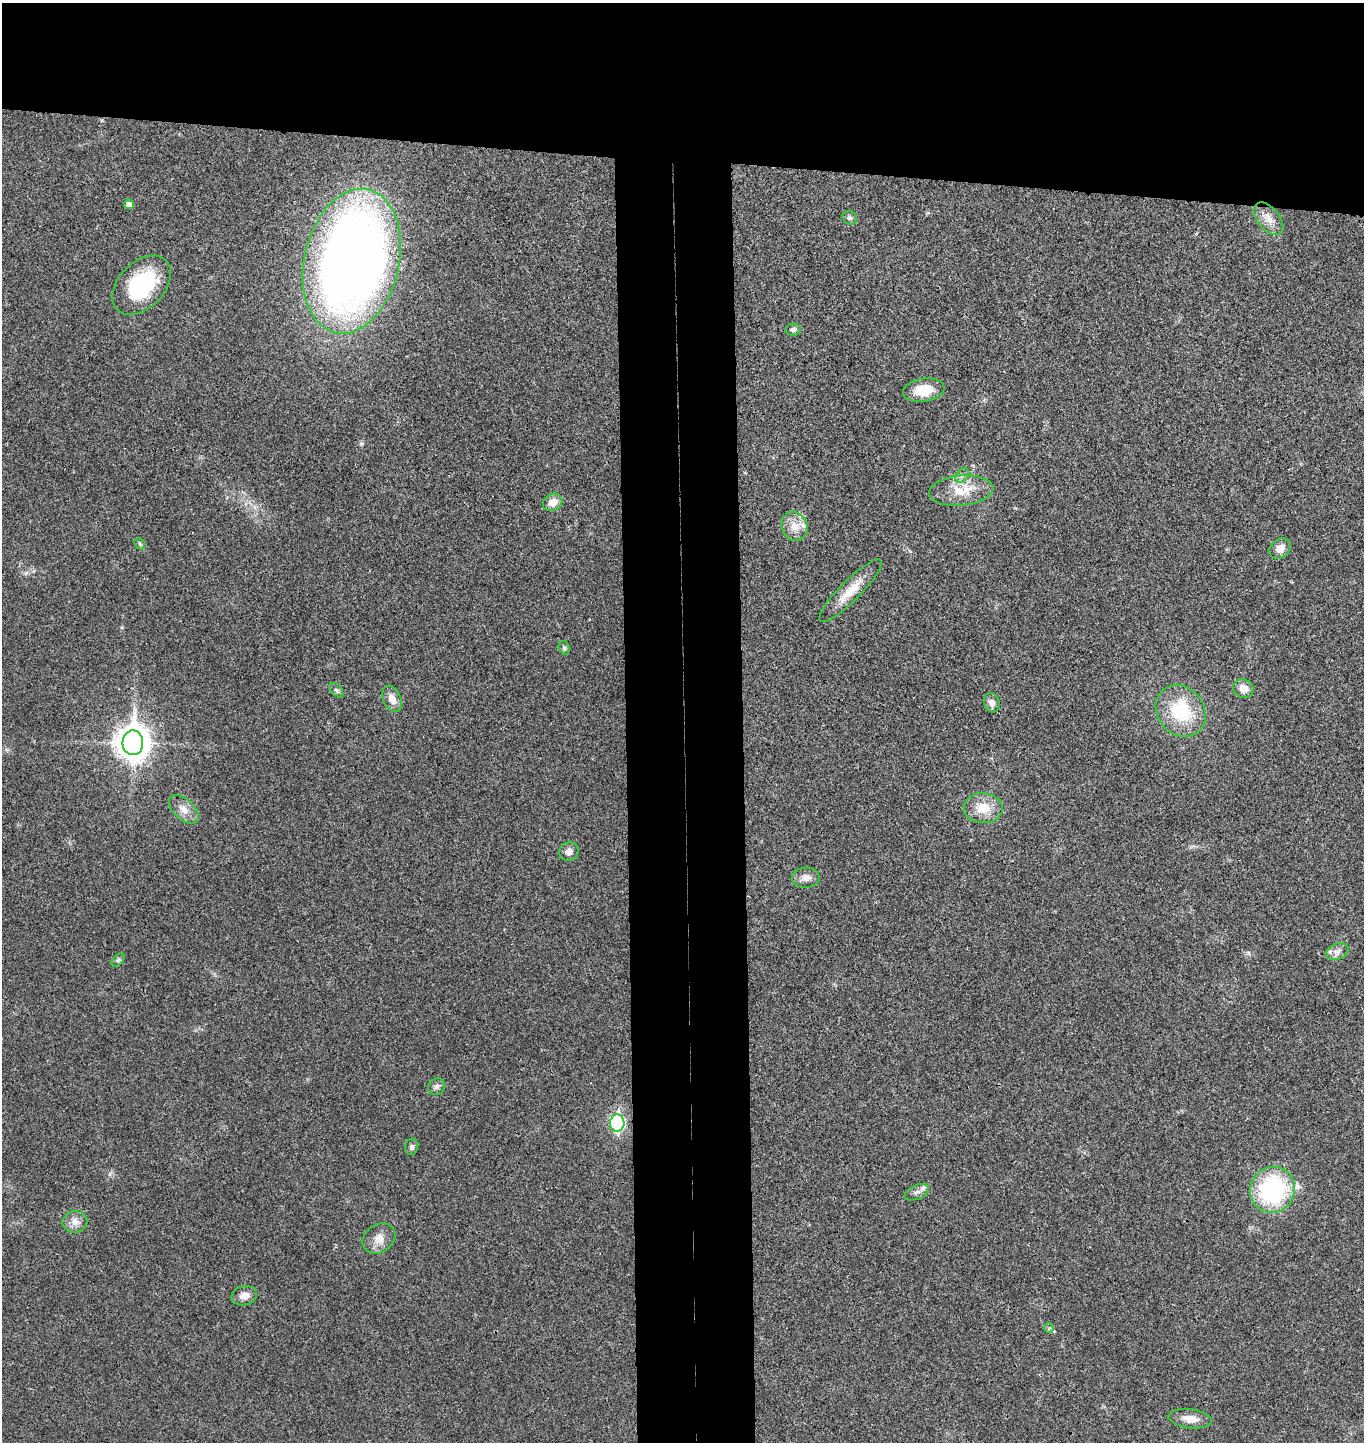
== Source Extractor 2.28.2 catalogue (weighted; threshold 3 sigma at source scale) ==
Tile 2 of 3 x 3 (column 2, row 1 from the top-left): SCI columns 1517-2878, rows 2890-4329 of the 4404 x 4334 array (HDU 1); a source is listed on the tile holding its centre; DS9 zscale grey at full resolution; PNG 1366 x 1444 px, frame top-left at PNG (2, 3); each listed source drawn as its Kron ellipse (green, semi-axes under 4 px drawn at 4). Shown black and unused: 19% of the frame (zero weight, under 3 of 4 exposures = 6% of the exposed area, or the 3 px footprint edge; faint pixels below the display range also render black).
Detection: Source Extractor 2.28.2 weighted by HDU 2 'WHT'; one run over the whole footprint, this tile lists its part. Background 0.0212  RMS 0.0046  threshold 0.0205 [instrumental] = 3 sigma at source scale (4.5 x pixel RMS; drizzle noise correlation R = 1.50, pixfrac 1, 0.05/0.05 arcsec/px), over >= 5 px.
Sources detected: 38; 1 inside a brighter listed object's ellipse — not listed separately; the other 37 listed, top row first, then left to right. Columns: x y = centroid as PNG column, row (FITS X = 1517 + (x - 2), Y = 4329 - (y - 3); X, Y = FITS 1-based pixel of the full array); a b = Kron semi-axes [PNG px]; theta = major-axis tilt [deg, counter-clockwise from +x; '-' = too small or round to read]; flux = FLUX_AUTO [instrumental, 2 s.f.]
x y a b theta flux
129 204 5 5 - 2.5
850 218 7 6 - 1.2
1268 219 19 11 -50 5.2
352 261 73 47 77 510
142 285 35 23 46 37
793 330 8 6 7 1.4
924 390 21 11 8 11
962 475 8 5 54 1.5
961 491 32 15 6 13
553 502 10 8 28 4.4
794 526 15 12 -66 5.7
140 544 6 4 -48 0.74
1280 548 12 9 36 4
851 591 43 10 45 9.7
564 648 7 5 -71 0.86
1243 688 10 9 - 4.6
336 690 8 5 -48 1.1
392 699 14 9 -68 4.1
992 703 10 7 -72 2.8
1181 711 27 23 -51 26
133 743 12 10 -88 740
983 808 19 15 -2 8.7
184 809 18 10 -43 4.6
569 852 10 9 - 2.8
806 878 14 10 1 3.2
1337 952 11 8 19 2.5
118 960 8 4 45 0.9
437 1087 9 8 - 1.5
617 1123 8 7 - 79
412 1147 8 6 77 1.2
1272 1190 23 22 - 57
917 1192 13 7 24 2.3
75 1222 12 11 - 3.8
379 1239 17 14 36 5.2
244 1296 13 9 13 3.7
1049 1328 5 5 - 0.66
1190 1419 22 9 -7 5.1